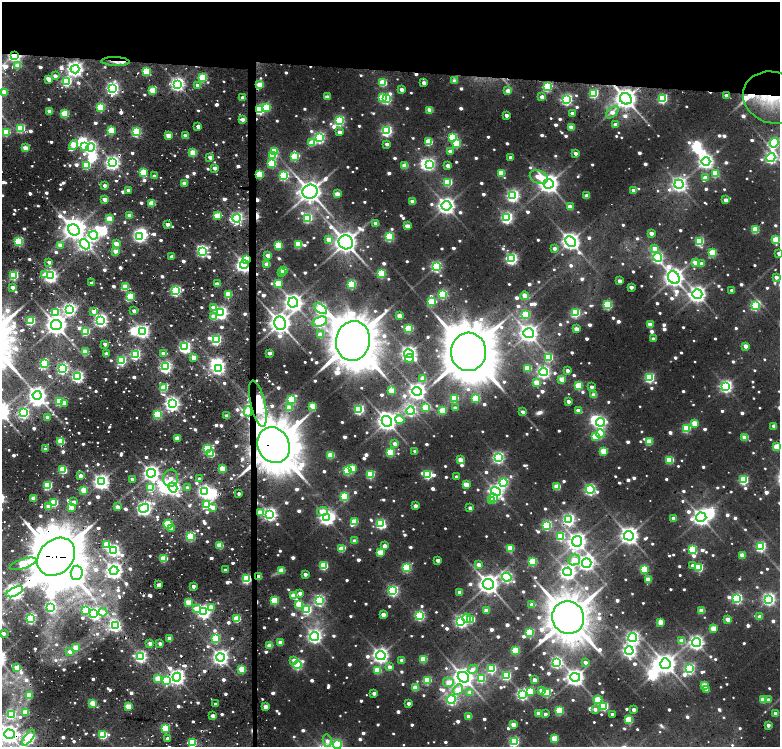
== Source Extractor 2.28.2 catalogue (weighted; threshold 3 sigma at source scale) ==
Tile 2 of 4 x 3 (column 2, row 1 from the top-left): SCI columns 1780-3335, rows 2990-4479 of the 6669 x 4479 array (HDU 1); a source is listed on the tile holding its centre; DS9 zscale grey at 2 x 2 block average (1 PNG px = mean of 2 x 2 image px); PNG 782 x 749 px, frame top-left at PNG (2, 2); each listed source drawn as its Kron ellipse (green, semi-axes under 4 px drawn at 4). Shown black and unused: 11% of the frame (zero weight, under 2 of 4 exposures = <1% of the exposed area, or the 3 px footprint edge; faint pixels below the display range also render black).
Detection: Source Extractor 2.28.2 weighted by HDU 2 'WHT'; one run over the whole footprint, this tile lists its part. Background 0.0642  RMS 0.016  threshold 0.0729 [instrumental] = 3 sigma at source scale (4.5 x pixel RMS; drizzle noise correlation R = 1.50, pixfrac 1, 0.0396/0.0396 arcsec/px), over >= 5 px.
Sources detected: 1384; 23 too faint to see at this stretch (2 x 2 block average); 27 inside a brighter object's white glare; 13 cosmic-ray / hot-pixel residue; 1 long thin detection or spike segment (spike, bleed or trail) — neither listed nor drawn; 2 coinciding with a brighter row at this scale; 13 inside a brighter listed object's ellipse — not listed separately; of the other 1305, all 500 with FLUX_AUTO >= 27.5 (the completeness limit of this list) listed and drawn (805 fainter detections not listed), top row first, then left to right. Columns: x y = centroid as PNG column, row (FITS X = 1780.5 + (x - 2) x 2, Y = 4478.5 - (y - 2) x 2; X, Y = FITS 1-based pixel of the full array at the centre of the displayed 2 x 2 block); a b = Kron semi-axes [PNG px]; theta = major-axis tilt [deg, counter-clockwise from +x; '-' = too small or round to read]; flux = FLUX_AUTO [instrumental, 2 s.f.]
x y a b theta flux
15 56 3 3 - 1200
115 61 14 4 -2 41
18 65 3 2 - 83
75 69 4 4 - 2000
146 71 3 3 - 250
55 76 3 2 - 35
203 78 3 3 - 320
49 79 4 2 - 66
67 81 3 3 - 500
455 81 3 2 - 49
383 83 3 3 - 210
424 83 3 2 - 36
177 84 4 4 - 1400
198 85 3 2 - 35
260 85 3 3 - 140
547 87 3 3 - 460
113 89 4 4 - 1100
153 90 3 3 - 180
402 90 3 2 - 40
508 91 3 3 - 66
4 92 3 2 - 52
594 93 3 3 - 410
726 95 3 2 - 27
327 97 3 3 - 49
382 97 3 3 - 180
542 97 3 2 - 48
243 98 3 2 - 48
663 98 3 3 - 530
773 98 30 25 -20 240
386 99 3 3 - 520
567 99 4 4 - 770
626 99 6 5 - 4000
101 107 3 3 - 320
267 107 3 3 - 190
260 109 4 3 - 560
430 110 3 3 - 77
50 111 3 2 - 67
612 112 7 4 44 41
572 113 3 2 - 29
65 114 3 3 - 250
506 115 3 2 - 35
243 120 3 2 - 45
339 121 4 3 - 610
615 125 3 2 - 36
198 126 3 2 - 43
571 127 3 2 - 74
20 128 3 3 - 370
111 131 3 3 - 250
386 131 4 4 - 780
6 132 3 3 - 250
136 132 3 3 - 490
339 132 3 2 - 43
168 136 3 3 - 110
185 136 3 2 - 45
319 137 4 4 - 760
453 137 3 3 - 300
429 142 3 3 - 200
312 143 3 3 - 130
774 143 5 4 - 550
387 144 3 2 - 33
456 144 3 3 - 250
74 145 5 3 - 170
85 147 3 3 - 58
90 147 4 4 - 850
25 148 3 3 - 95
274 151 4 3 - 90
450 151 3 2 - 38
193 153 3 3 - 160
576 153 3 2 - 30
273 156 3 3 - 180
295 156 4 4 - 300
210 157 3 2 - 46
511 157 3 2 - 33
771 158 4 4 - 910
706 161 4 4 - 1600
113 163 4 4 - 1500
272 163 3 3 - 280
429 164 4 3 - 840
86 165 3 3 - 280
405 166 3 3 - 99
448 166 3 2 - 38
215 168 3 2 - 43
143 173 3 3 - 250
501 173 3 3 - 150
259 174 3 3 - 280
715 174 4 3 - 180
154 176 3 2 - 35
284 176 4 3 - 460
539 177 9 6 -24 88
705 178 3 3 - 48
448 182 3 3 - 270
184 183 3 2 - 61
549 184 5 5 - 3300
679 184 4 4 - 1600
105 185 2 2 - 28
128 190 2 2 - 34
633 190 3 2 - 42
310 192 7 7 - 4600
337 194 3 3 - 70
513 196 4 4 - 1100
587 196 3 2 - 57
105 199 3 2 - 73
726 200 3 2 - 60
413 201 3 2 - 69
152 203 3 3 - 140
446 206 5 4 - 2400
570 207 3 2 - 49
129 215 3 2 - 55
217 216 3 3 - 180
236 218 4 4 - 1000
307 218 4 3 - 420
507 218 4 4 - 900
109 219 3 3 - 150
376 223 3 2 - 50
167 224 2 2 - 40
407 226 3 2 - 78
74 230 6 5 - 3700
755 230 3 3 - 200
651 233 3 2 - 50
93 235 4 4 - 850
140 236 4 3 - 970
389 237 3 3 - 470
329 240 3 3 - 74
776 240 3 3 - 200
19 241 3 3 - 410
699 241 4 3 - 390
346 242 7 7 - 4700
570 242 6 4 -43 2700
85 244 6 4 -49 1200
116 244 3 2 - 80
298 244 3 3 - 260
60 245 3 2 - 44
278 245 3 3 - 250
554 248 3 2 - 29
655 249 3 3 - 54
115 251 3 2 - 67
202 251 4 3 - 790
712 253 3 3 - 220
779 253 3 2 - 34
268 255 3 2 - 67
172 257 3 2 - 34
657 257 4 4 - 810
246 259 4 3 - 120
512 259 4 4 - 890
49 262 2 2 - 34
695 263 3 3 - 56
267 264 3 3 - 69
701 264 3 3 - 45
244 265 4 4 - 2100
436 266 4 4 - 710
284 270 3 2 - 63
282 272 3 2 - 60
381 273 3 3 - 290
14 275 3 3 - 440
45 275 4 3 - 45
50 276 4 3 - 1300
776 277 3 2 - 34
674 278 7 5 -59 3300
620 281 3 2 - 48
91 283 3 2 - 37
217 284 3 2 - 34
278 284 3 3 - 170
352 284 3 3 - 420
13 287 3 2 - 30
125 287 3 3 - 160
631 287 3 2 - 38
732 290 3 2 - 37
176 291 3 3 - 650
228 294 3 3 - 180
443 294 3 3 - 430
697 294 5 4 - 2100
130 296 3 3 - 210
525 296 4 3 - 65
293 302 5 5 - 2600
431 302 4 3 - 230
608 305 3 3 - 410
755 305 4 3 - 490
213 308 4 3 - 71
69 309 4 4 - 1200
321 309 7 4 -34 720
93 311 3 3 - 32
134 311 3 2 - 34
55 312 4 4 - 170
221 313 4 4 - 1100
575 313 3 3 - 400
526 314 4 3 - 200
399 316 3 2 - 65
214 317 3 3 - 92
101 320 4 4 - 1300
30 321 3 3 - 390
320 322 7 4 21 710
280 323 7 6 - 3700
650 324 3 3 - 86
56 325 5 5 - 3700
408 329 4 3 - 310
576 329 3 2 - 63
143 331 4 4 - 1300
86 332 3 3 - 230
529 333 5 5 - 2700
320 335 3 3 - 75
653 339 3 2 - 28
216 340 3 3 - 600
353 341 20 17 80 17000
105 344 2 2 - 30
746 346 3 3 - 54
185 347 4 4 - 840
85 352 3 2 - 120
469 352 19 17 86 19000
269 353 3 2 - 46
106 354 3 2 - 37
135 354 3 3 - 620
163 354 2 2 - 32
409 354 5 4 - 1800
193 357 3 3 - 56
549 357 3 3 - 280
409 358 4 3 - 59
121 361 3 3 - 490
44 364 3 3 - 480
165 367 3 3 - 940
62 368 3 3 - 800
218 368 4 3 - 980
528 368 3 3 - 160
567 371 3 2 - 32
543 372 4 4 - 1200
78 376 3 3 - 940
650 378 4 3 - 490
423 379 3 3 - 65
562 379 3 3 - 110
537 383 3 3 - 130
579 386 3 3 - 220
726 386 4 4 - 1100
592 387 3 2 - 29
164 388 3 3 - 160
391 391 3 3 - 140
417 391 4 4 - 2300
37 395 4 4 - 2300
594 395 3 3 - 72
454 398 3 3 - 290
476 398 3 3 - 240
291 399 4 3 - 360
59 401 3 3 - 270
568 401 3 2 - 32
64 403 3 3 - 30
172 404 4 4 - 1700
258 404 23 7 -77 590
313 406 3 3 - 120
426 407 3 3 - 240
289 408 3 3 - 89
455 408 3 2 - 28
359 409 3 3 - 590
578 410 3 2 - 44
248 411 5 3 - 100
410 411 4 4 - 710
443 411 3 3 - 190
523 412 3 2 - 30
24 413 3 3 - 690
158 414 3 3 - 340
227 416 2 2 - 55
47 417 3 2 - 35
400 420 5 3 - 150
387 421 6 5 - 3000
600 422 4 4 - 770
695 423 3 3 - 120
774 426 3 2 - 46
686 428 3 3 - 350
600 433 4 4 - 300
595 436 4 3 - 140
745 437 3 3 - 98
177 438 3 2 - 83
61 441 3 3 - 200
649 442 3 3 - 150
395 444 3 3 - 40
274 445 18 15 -65 16000
777 447 3 3 - 170
45 449 2 2 - 43
207 449 3 3 - 430
415 451 3 2 - 31
604 451 3 3 - 160
390 452 3 3 - 220
211 454 3 3 - 160
330 455 3 3 - 160
498 457 4 4 - 900
460 460 3 3 - 84
670 460 3 3 - 240
352 468 3 3 - 140
222 469 3 2 - 150
63 470 3 3 - 230
347 471 3 3 - 370
151 473 4 4 - 1900
370 474 3 3 - 330
428 475 3 3 - 380
80 476 2 2 - 50
457 477 2 2 - 29
170 478 8 7 - 47
132 479 3 2 - 31
199 479 2 2 - 31
744 480 3 3 - 410
101 482 4 4 - 1800
503 483 4 4 - 510
466 484 3 3 - 110
48 485 3 3 - 300
173 487 5 4 - 1500
557 487 3 3 - 150
150 488 3 3 - 190
187 488 3 2 - 29
590 489 4 4 - 840
84 490 3 3 - 110
204 491 4 4 - 990
496 491 5 4 - 1500
239 494 2 2 - 28
344 496 3 3 - 340
33 498 2 2 - 80
493 498 4 3 - 120
491 500 3 2 - 56
74 502 3 3 - 29
54 503 3 3 - 240
207 505 4 3 - 230
415 506 3 2 - 39
48 507 3 2 - 86
72 507 3 3 - 39
117 507 2 2 - 42
213 507 3 3 - 36
144 508 5 4 - 1500
470 508 2 2 - 28
322 511 5 4 - 93
260 513 3 3 - 120
270 514 4 4 - 1400
701 517 5 4 - 2200
327 518 4 4 - 1400
673 518 3 2 - 50
569 519 4 4 - 900
354 521 3 3 - 170
380 523 3 3 - 510
168 524 4 3 - 290
547 525 3 3 - 520
172 528 3 2 - 28
190 536 3 3 - 500
560 536 3 3 - 350
629 536 5 5 - 2700
354 541 3 2 - 45
577 541 5 5 - 2500
107 545 3 3 - 200
220 545 3 2 - 150
385 546 3 3 - 42
761 546 3 3 - 580
510 548 3 3 - 190
341 549 4 3 - 130
692 549 3 3 - 330
114 550 3 3 - 900
380 552 3 3 - 130
742 555 3 3 - 97
56 557 21 16 45 22000
164 558 3 3 - 190
438 560 3 2 - 36
574 560 6 5 - 82
532 562 3 3 - 310
587 563 5 4 - 1700
23 564 14 5 18 320
479 565 3 3 - 49
324 566 3 3 - 300
693 566 3 3 - 41
699 567 3 3 - 310
407 568 3 3 - 420
644 569 3 3 - 280
225 570 2 2 - 30
281 570 3 3 - 86
114 571 4 4 - 2200
567 572 4 4 - 1700
77 573 7 6 - 1200
305 574 3 2 - 32
258 577 3 2 - 83
507 577 5 4 - 760
246 579 3 3 - 480
648 579 3 3 - 120
488 584 5 5 - 3400
159 585 3 2 - 50
193 586 2 2 - 41
393 591 4 3 - 740
15 592 9 4 26 2200
460 592 3 2 - 45
300 593 3 3 - 34
294 596 4 3 - 120
737 598 4 3 - 670
769 599 4 4 - 1000
319 600 4 4 - 730
274 601 3 3 - 270
188 602 3 3 - 120
299 604 4 3 - 160
532 605 3 3 - 53
51 607 4 3 - 750
211 607 3 3 - 77
196 609 3 3 - 64
85 610 3 3 - 250
307 610 4 3 - 440
701 610 3 3 - 96
486 611 3 2 - 63
103 612 4 4 - 38
204 612 4 4 - 1400
94 614 3 3 - 750
383 615 3 2 - 56
420 616 3 3 - 590
760 617 3 2 - 49
30 618 3 3 - 640
467 618 5 4 - 33
568 618 16 16 - 13000
237 619 3 3 - 190
471 619 3 3 - 220
728 620 3 3 - 87
461 621 4 4 - 1200
660 622 4 3 - 80
115 626 4 4 - 960
713 628 3 3 - 100
530 632 3 3 - 320
4 634 3 2 - 31
315 636 4 4 - 1400
169 638 3 2 - 67
216 638 3 3 - 330
633 638 4 4 - 1200
682 641 3 3 - 87
280 642 3 3 - 69
696 642 4 4 - 1500
150 644 2 2 - 47
160 644 2 2 - 30
270 645 3 3 - 98
75 648 3 3 - 82
515 650 3 3 - 210
629 651 4 4 - 1300
70 652 3 2 - 48
141 656 3 3 - 940
381 656 5 4 - 2000
220 657 4 4 - 1900
423 659 3 3 - 180
294 660 3 3 - 33
402 660 3 2 - 54
557 662 4 4 - 750
585 662 3 2 - 30
665 664 5 5 - 3200
297 665 4 3 - 590
17 667 3 2 - 82
389 667 3 3 - 28
242 669 3 3 - 190
473 669 5 3 - 39
491 669 3 3 - 430
689 669 4 3 - 610
377 670 3 3 - 160
506 676 3 3 - 350
177 677 4 4 - 1900
463 677 6 5 - 3500
575 677 5 4 - 2500
158 678 3 3 - 110
481 678 4 3 - 370
166 680 4 3 - 240
427 680 3 3 - 290
534 680 3 2 - 47
449 682 6 5 - 97
704 685 3 3 - 95
415 688 3 3 - 110
458 690 6 4 50 100
541 690 3 3 - 51
706 690 3 2 - 33
531 691 3 3 - 190
470 692 3 3 - 37
374 693 2 2 - 42
547 693 4 3 - 270
522 694 4 4 - 870
29 696 3 3 - 77
451 700 4 4 - 660
598 700 4 3 - 200
763 700 3 3 - 110
768 700 3 3 - 35
93 703 3 3 - 160
409 703 2 2 - 32
215 704 2 2 - 32
128 706 3 3 - 130
604 706 3 3 - 370
265 707 3 2 - 62
595 709 3 3 - 29
634 710 2 2 - 39
559 711 3 3 - 300
26 712 3 3 - 120
539 713 3 3 - 63
775 713 3 2 - 34
12 714 3 3 - 180
545 714 2 2 - 28
612 714 2 2 - 36
213 716 3 2 - 72
469 716 3 2 - 67
629 720 3 3 - 260
513 725 3 3 - 68
768 725 2 2 - 38
165 728 3 3 - 340
9 734 5 4 - 2700
103 735 4 3 - 370
28 738 9 3 53 620
168 738 2 2 - 34
555 738 3 3 - 170
327 741 6 4 -77 34
514 742 3 3 - 570
192 743 3 3 - 360
337 745 4 4 - 510
Overlapping masked pixels (flux is a lower limit): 19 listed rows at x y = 15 56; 115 61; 260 85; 773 98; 626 99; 260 109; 113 163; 259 174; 246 259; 244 265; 258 404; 248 411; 274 445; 260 513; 56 557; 258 577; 246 579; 15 592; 9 734
Isophote crosses this tile's border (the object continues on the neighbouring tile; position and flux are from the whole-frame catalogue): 10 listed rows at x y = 773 98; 771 158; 776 240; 779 253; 777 447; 9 734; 28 738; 514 742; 192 743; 337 745